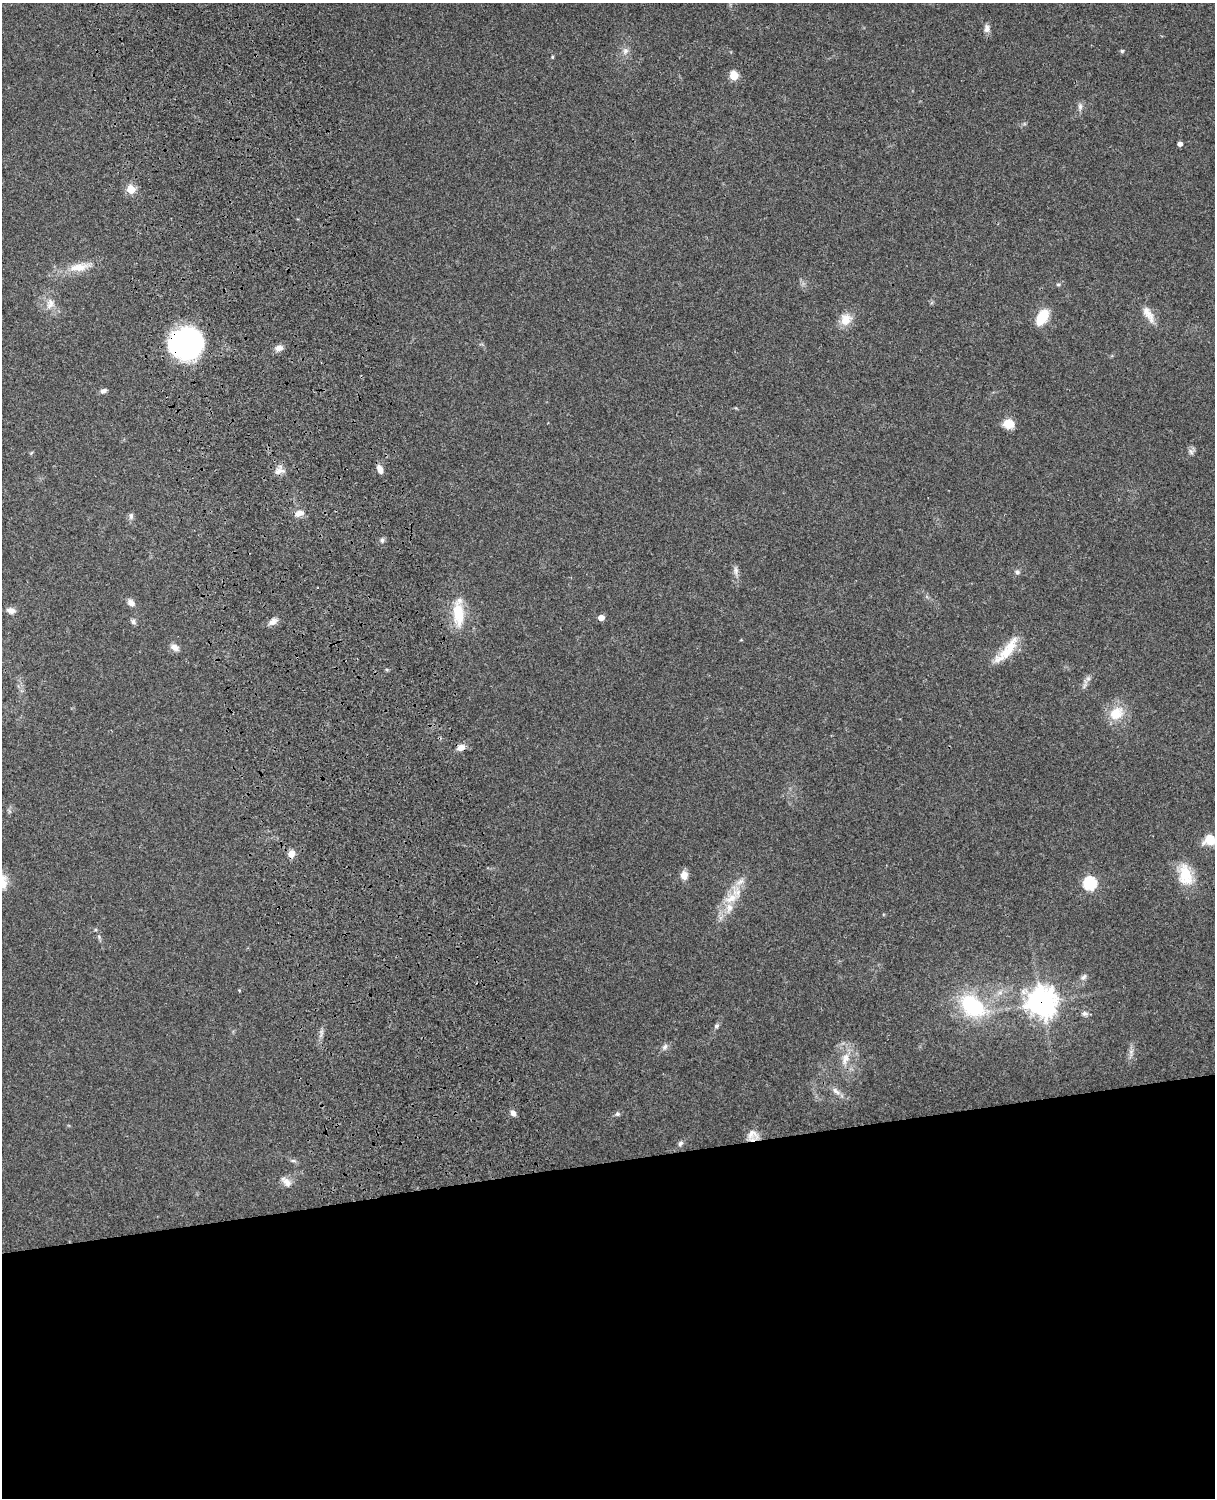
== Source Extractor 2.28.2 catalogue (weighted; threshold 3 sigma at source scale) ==
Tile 11 of 4 x 3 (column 3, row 3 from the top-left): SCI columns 2543-3755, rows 164-1659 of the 5088 x 4927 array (HDU 1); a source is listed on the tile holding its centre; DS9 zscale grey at full resolution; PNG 1217 x 1500 px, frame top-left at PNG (2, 3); no overlay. Shown black and unused: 23% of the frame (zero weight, under 3 of 4 exposures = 6% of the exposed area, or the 3 px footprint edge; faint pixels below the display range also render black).
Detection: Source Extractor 2.28.2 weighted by HDU 2 'WHT'; one run over the whole footprint, this tile lists its part. Background 0.208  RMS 0.0082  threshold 0.037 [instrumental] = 3 sigma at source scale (4.5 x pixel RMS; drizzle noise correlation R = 1.50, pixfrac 1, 0.05/0.05 arcsec/px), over >= 5 px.
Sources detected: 60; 1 inside a brighter listed object's ellipse — not listed separately; the other 59 listed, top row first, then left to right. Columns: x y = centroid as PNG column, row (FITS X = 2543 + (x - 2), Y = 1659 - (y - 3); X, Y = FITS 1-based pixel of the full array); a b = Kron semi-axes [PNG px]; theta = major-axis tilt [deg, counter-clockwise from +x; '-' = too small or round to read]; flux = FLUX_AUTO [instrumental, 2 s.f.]
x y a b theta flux
987 28 11 7 89 3.8
625 51 10 7 62 3.9
1122 51 5 4 - 1.5
552 57 4 4 - 0.83
734 76 5 5 - 30
1080 107 11 6 90 2.9
1180 144 4 4 - 3.6
131 189 5 5 - 28
79 267 30 11 9 16
1058 284 6 4 19 1.3
50 304 16 10 77 7.9
1148 314 27 9 -60 9.2
1042 317 14 8 60 29
846 319 15 13 64 11
186 343 31 27 20 150
279 348 11 8 20 4.3
103 391 8 5 24 2.6
1008 423 11 9 -12 12
1191 452 9 6 -73 2.6
380 469 10 6 -70 5.2
279 471 15 8 16 5.4
299 513 12 8 20 5.6
131 516 9 6 84 2.4
382 540 6 5 - 1.9
736 571 13 5 -88 3.4
1017 572 7 6 - 2.2
131 603 9 7 -43 4.1
11 610 11 7 -13 4.5
458 613 38 14 -89 25
601 618 5 4 - 7.5
133 622 8 6 -41 2.1
273 622 12 7 35 4.3
174 647 10 8 -30 4.8
1007 651 42 12 49 21
1088 678 8 6 -89 2.6
1116 713 22 17 34 18
461 747 8 6 17 6.3
1209 840 15 13 20 12
291 854 8 7 - 6.7
684 875 11 9 88 6
1185 875 27 16 -76 24
740 882 14 7 34 5.8
1090 883 6 6 - 100
731 898 24 11 25 14
1083 977 11 6 45 2.9
1042 1002 10 10 - 860
972 1006 30 21 -39 63
1085 1014 8 7 - 2.7
716 1026 7 6 - 1.8
665 1047 8 7 - 2.8
1131 1052 12 5 -88 3.6
845 1059 18 10 73 10
836 1091 13 6 -45 4.1
513 1113 7 6 - 3.7
617 1114 6 6 - 1.8
752 1134 15 12 -46 7.4
680 1143 8 6 51 2.1
293 1161 6 4 -1 1.5
286 1182 16 8 -43 5.9
Overlapping masked pixels (flux is a lower limit): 4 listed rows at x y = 186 343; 461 747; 1042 1002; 752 1134
Isophote crosses this tile's border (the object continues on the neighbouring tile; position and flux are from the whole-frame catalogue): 1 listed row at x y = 1209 840